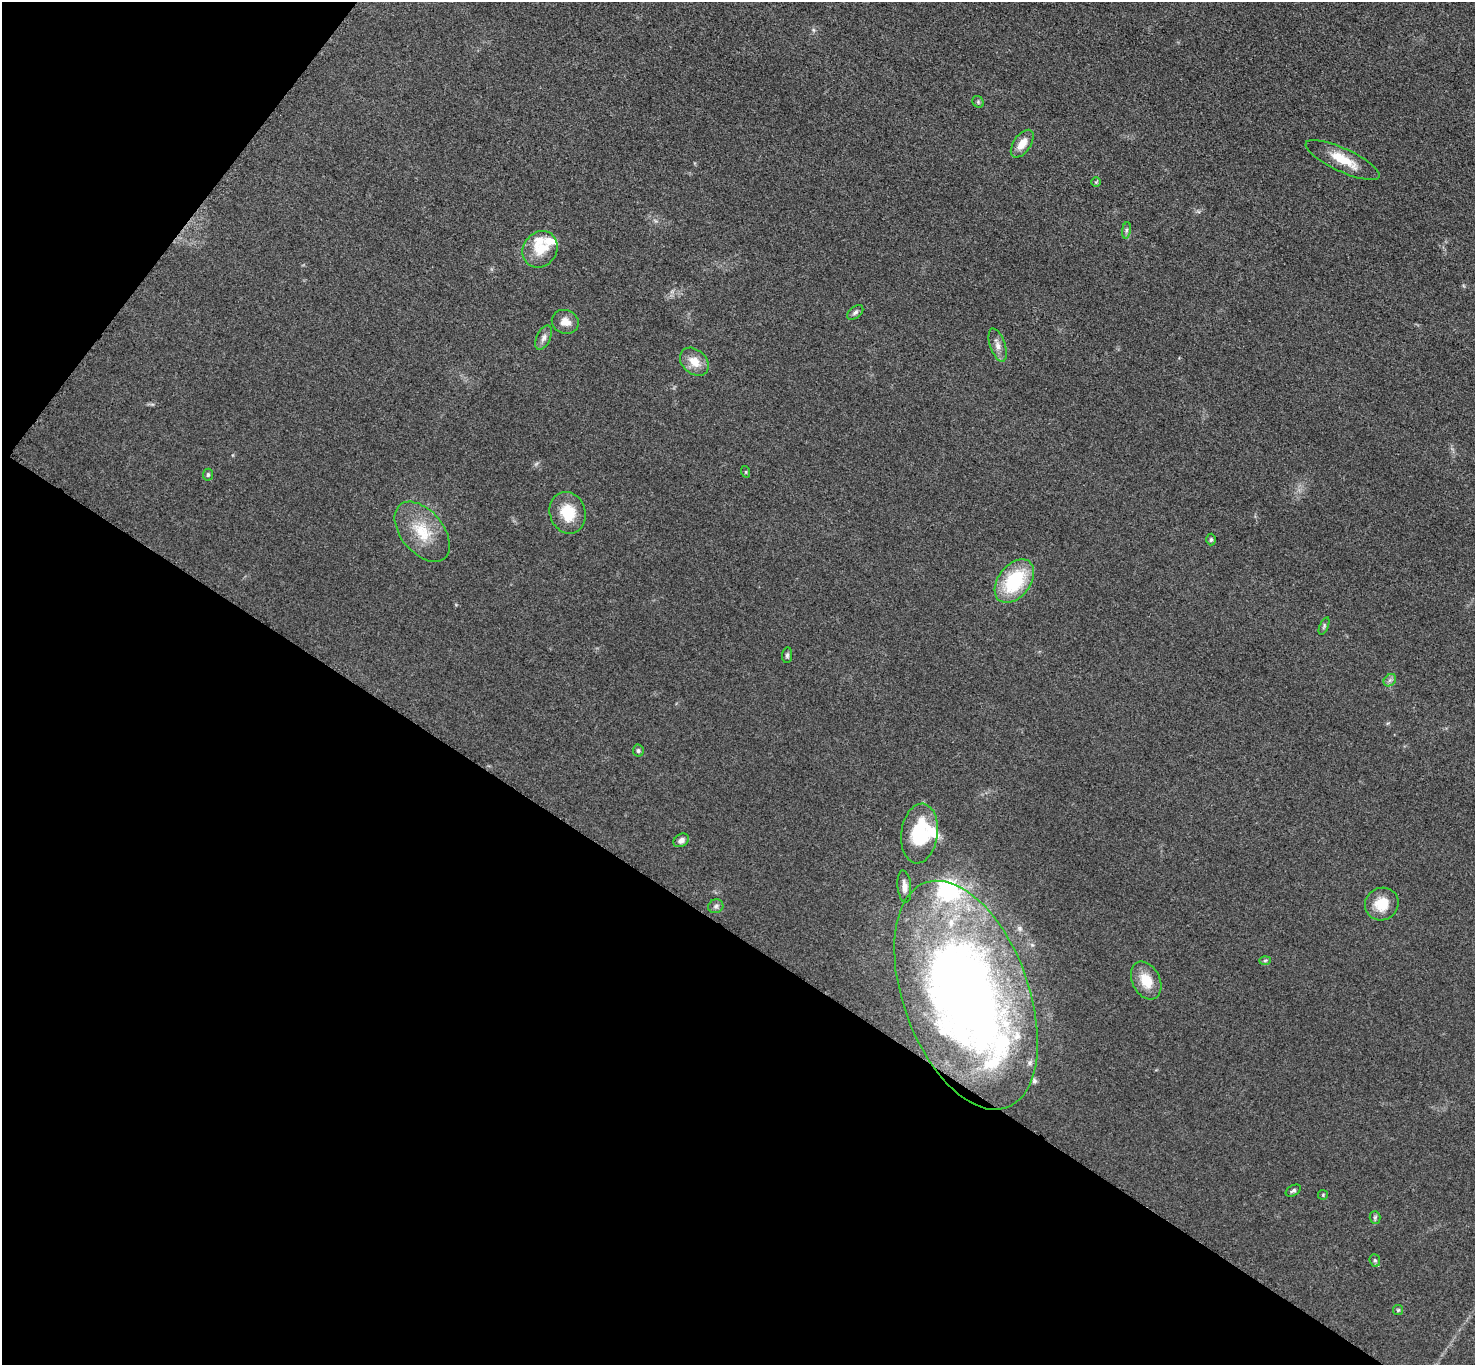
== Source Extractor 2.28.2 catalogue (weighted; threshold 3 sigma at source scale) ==
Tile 9 of 4 x 4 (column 1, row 3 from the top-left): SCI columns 14-1486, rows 1526-2888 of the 5913 x 5919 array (HDU 1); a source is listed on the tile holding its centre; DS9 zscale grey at full resolution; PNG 1477 x 1367 px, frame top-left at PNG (2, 2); each listed source drawn as its Kron ellipse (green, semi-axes under 4 px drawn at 4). Shown black and unused: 36% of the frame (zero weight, under 3 of 5 exposures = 1% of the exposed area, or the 3 px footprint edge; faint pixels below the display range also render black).
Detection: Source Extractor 2.28.2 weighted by HDU 2 'WHT'; one run over the whole footprint, this tile lists its part. Background 0.0536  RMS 0.0058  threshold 0.0259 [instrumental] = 3 sigma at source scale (4.5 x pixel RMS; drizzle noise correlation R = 1.50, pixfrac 1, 0.05/0.05 arcsec/px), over >= 5 px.
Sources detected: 43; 1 inside a brighter object's white glare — neither listed nor drawn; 8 inside a brighter listed object's ellipse — not listed separately; the other 34 listed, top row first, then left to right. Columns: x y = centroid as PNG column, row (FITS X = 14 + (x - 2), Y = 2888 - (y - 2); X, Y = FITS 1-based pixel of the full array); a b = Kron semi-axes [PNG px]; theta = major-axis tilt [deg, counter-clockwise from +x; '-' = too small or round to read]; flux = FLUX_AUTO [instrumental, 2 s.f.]
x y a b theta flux
978 102 6 5 - 0.87
1022 144 16 8 56 6.4
1343 160 40 11 -25 14
1096 182 5 5 - 0.66
1126 230 8 4 82 1.2
540 249 19 16 54 11
855 312 9 5 40 1.8
565 322 13 11 -19 5.5
544 338 13 7 64 2.8
998 345 17 7 -71 3.9
694 362 16 12 -42 8.4
746 472 6 3 -72 0.61
208 475 6 5 - 1.1
568 513 21 17 -72 17
422 532 35 21 -50 21
1211 540 6 4 88 1.1
1014 581 24 16 52 38
1324 626 9 4 68 1
787 655 8 5 83 1.3
1390 680 7 5 44 1.5
638 751 6 5 - 1.1
919 833 30 18 83 33
681 840 8 6 32 2.7
904 887 16 6 -85 4.2
1382 904 17 16 - 13
716 906 8 7 - 1.6
1265 960 6 4 2 0.79
1146 981 20 14 -63 12
966 995 119 63 -70 540
1293 1191 8 5 31 1.2
1323 1195 5 5 - 0.67
1375 1218 6 5 - 1.1
1375 1260 6 5 - 1.1
1398 1310 5 5 - 0.78
Overlapping masked pixels (flux is a lower limit): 1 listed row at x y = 966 995